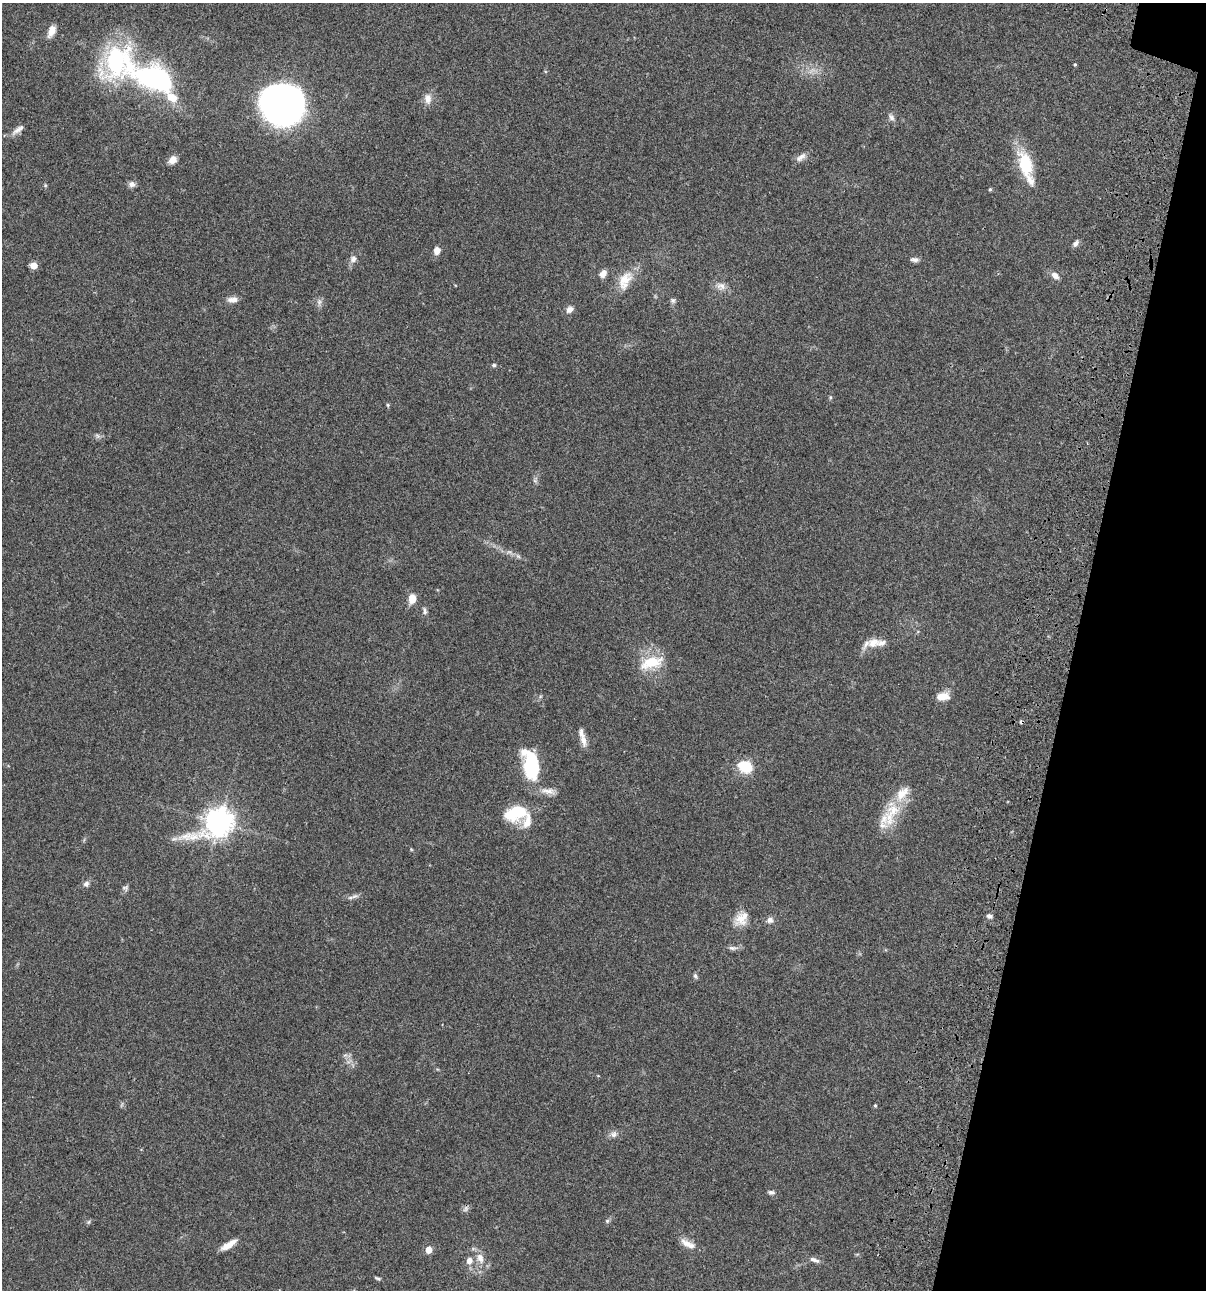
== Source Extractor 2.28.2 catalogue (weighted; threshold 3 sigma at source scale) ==
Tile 8 of 4 x 4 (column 4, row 2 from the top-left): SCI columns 3845-5048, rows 2698-3985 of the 5407 x 5392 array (HDU 1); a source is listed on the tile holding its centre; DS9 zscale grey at full resolution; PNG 1208 x 1292 px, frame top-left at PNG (2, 3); no overlay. Shown black and unused: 11% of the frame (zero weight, under 3 of 4 exposures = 9% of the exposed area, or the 3 px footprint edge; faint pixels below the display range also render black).
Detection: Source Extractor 2.28.2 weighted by HDU 2 'WHT'; one run over the whole footprint, this tile lists its part. Background 0.0474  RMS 0.0055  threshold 0.0247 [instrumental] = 3 sigma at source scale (4.5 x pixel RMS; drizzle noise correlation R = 1.50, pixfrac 1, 0.05/0.05 arcsec/px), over >= 5 px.
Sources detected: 79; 2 too faint to see at this stretch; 1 inside a brighter object's white glare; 1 cosmic-ray / hot-pixel residue — not listed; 7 inside a brighter listed object's ellipse — not listed separately; the other 68 listed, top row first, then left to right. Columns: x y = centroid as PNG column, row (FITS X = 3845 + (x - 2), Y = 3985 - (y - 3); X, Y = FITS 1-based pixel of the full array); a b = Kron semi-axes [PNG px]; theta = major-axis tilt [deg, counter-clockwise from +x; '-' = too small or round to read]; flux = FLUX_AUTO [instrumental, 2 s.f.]
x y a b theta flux
51 31 16 8 65 4.4
1075 65 4 3 - 0.62
154 78 58 26 -20 90
428 99 14 9 -86 4.3
282 104 34 31 -34 270
891 117 11 7 -65 2.1
18 130 21 7 37 3.4
801 157 16 7 35 2.9
173 160 9 7 40 4.6
1026 164 37 17 -73 21
132 184 9 8 - 2.2
45 185 5 4 - 0.64
990 189 4 3 - 0.76
1075 243 9 6 49 2
437 251 7 6 - 4.3
353 259 11 9 61 2.8
915 260 11 6 -2 2
34 265 5 5 - 8
603 274 10 8 51 3.3
1055 276 11 8 -38 3
625 280 28 16 65 11
721 286 16 10 -16 4
233 300 14 8 7 3.3
673 300 8 7 - 1.3
319 302 11 7 82 2.1
570 309 11 8 40 2.7
494 365 5 5 - 0.89
830 397 6 4 71 0.77
388 405 5 4 - 0.66
97 436 8 6 -44 1.4
535 480 10 6 89 1.6
509 552 13 7 -13 2.9
412 599 9 6 80 7.7
424 611 10 6 -80 1.6
873 643 20 12 17 7.4
651 662 30 15 16 17
943 696 14 8 8 6.7
584 740 17 9 -75 4
531 764 40 19 -80 32
745 767 18 14 -24 13
548 791 24 8 -8 5
516 811 20 17 -32 17
891 814 44 19 72 19
219 822 12 9 32 650
174 839 10 5 13 1.7
86 884 9 7 41 1.9
125 888 9 7 15 1.4
354 896 11 6 15 2
989 916 7 5 -18 1.8
741 918 22 15 49 8.2
770 920 8 7 - 2.5
733 948 15 6 -1 2
695 976 7 5 -62 1.1
349 1061 11 4 22 1.6
598 1076 5 3 - 0.41
875 1106 4 3 - 0.62
613 1134 10 9 - 2.5
771 1192 9 5 -7 1.5
466 1209 10 6 52 1.5
607 1221 6 6 - 0.96
89 1222 7 5 23 0.95
688 1244 23 9 -28 5.3
228 1245 20 7 32 5.8
428 1250 5 5 - 8.1
480 1258 15 10 -65 5.7
814 1260 14 6 -21 2.3
469 1261 9 8 - 3.6
378 1278 8 4 -20 0.97